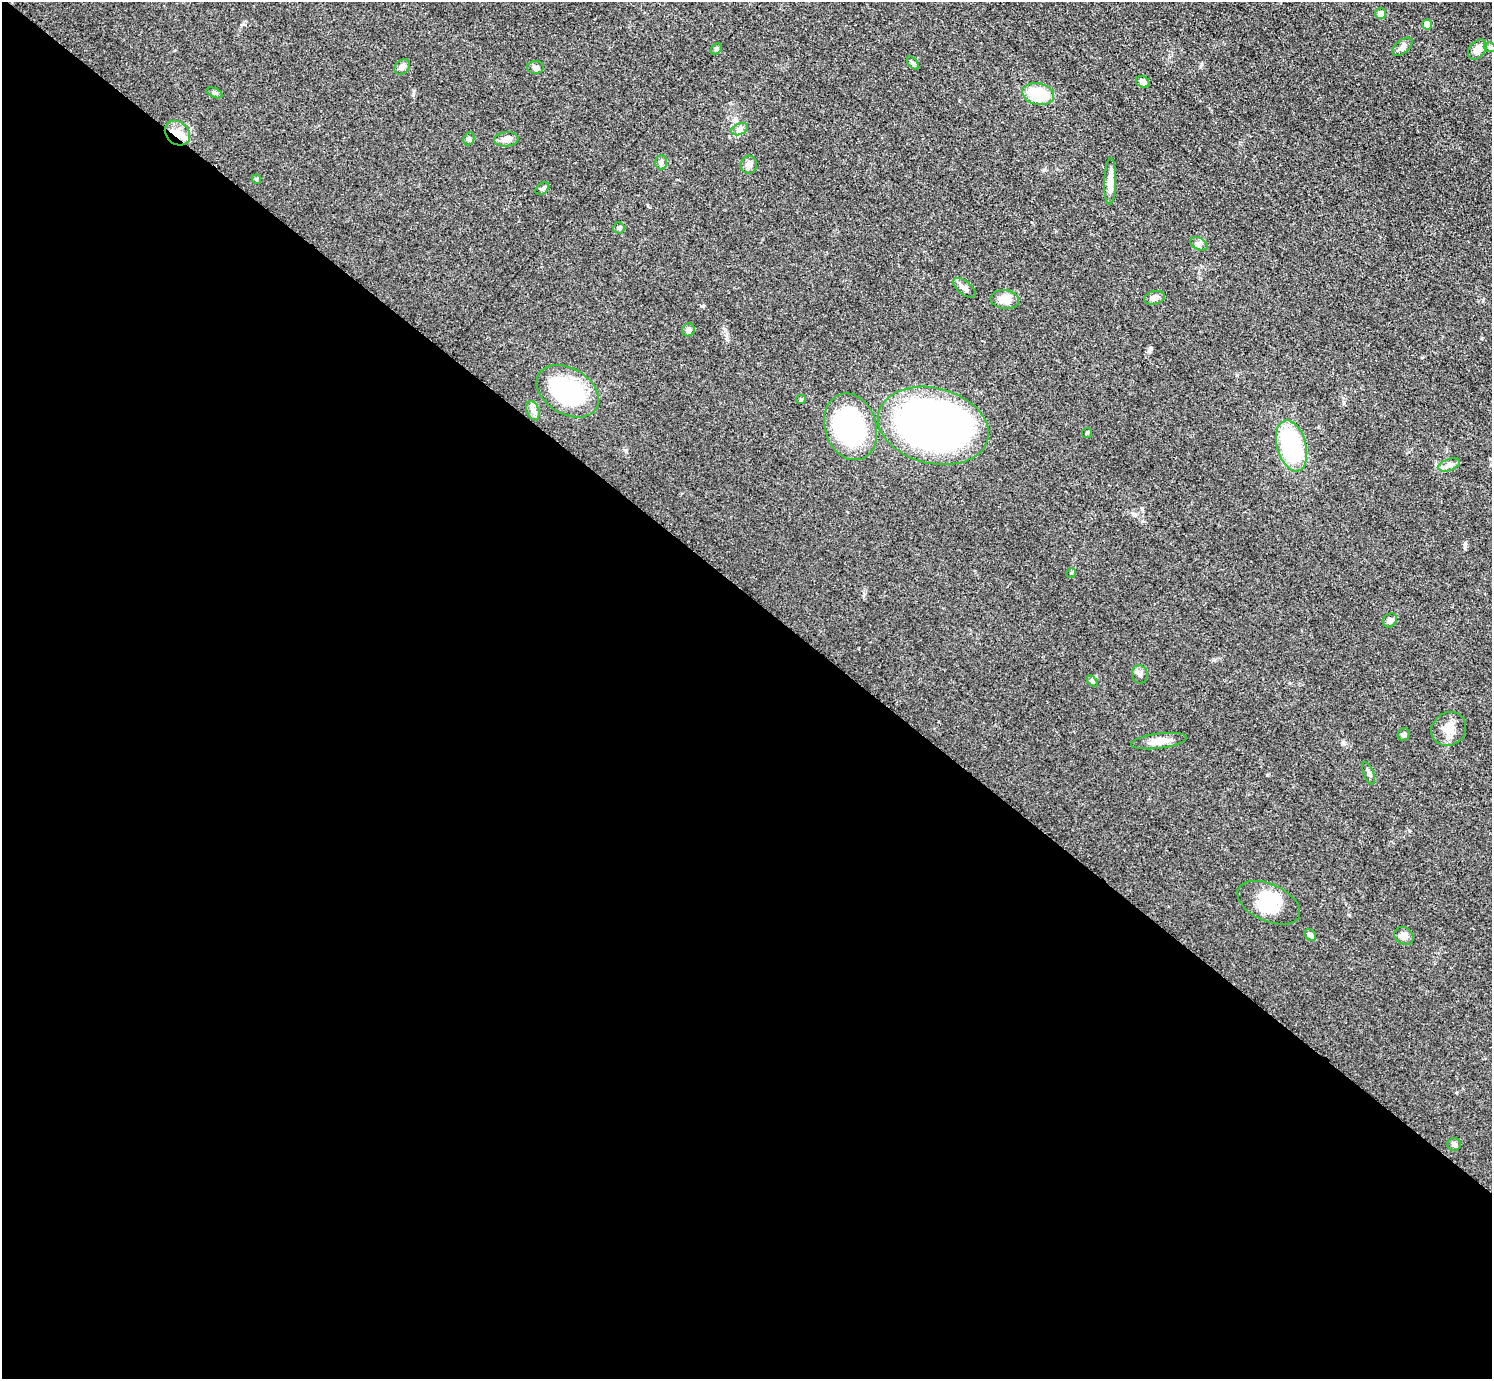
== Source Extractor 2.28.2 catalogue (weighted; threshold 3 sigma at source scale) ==
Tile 14 of 4 x 4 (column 2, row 4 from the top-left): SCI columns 1502-2991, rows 165-1541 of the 5978 x 5981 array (HDU 1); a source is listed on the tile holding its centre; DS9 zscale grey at full resolution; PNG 1494 x 1381 px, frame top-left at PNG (2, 2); each listed source drawn as its Kron ellipse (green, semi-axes under 4 px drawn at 4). Shown black and unused: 57% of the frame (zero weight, under 3 of 5 exposures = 1% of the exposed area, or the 3 px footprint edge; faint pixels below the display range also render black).
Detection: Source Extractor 2.28.2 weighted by HDU 2 'WHT'; one run over the whole footprint, this tile lists its part. Background 0.0533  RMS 0.0058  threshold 0.026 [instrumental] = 3 sigma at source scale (4.5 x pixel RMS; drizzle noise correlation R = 1.50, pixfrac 1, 0.05/0.05 arcsec/px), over >= 5 px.
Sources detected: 48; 1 inside a brighter object's white glare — neither listed nor drawn; the other 47 listed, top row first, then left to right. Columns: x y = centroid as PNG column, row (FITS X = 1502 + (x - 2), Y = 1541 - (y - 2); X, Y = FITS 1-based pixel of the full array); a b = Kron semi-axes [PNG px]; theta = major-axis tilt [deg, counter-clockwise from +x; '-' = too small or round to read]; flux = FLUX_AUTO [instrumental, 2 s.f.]
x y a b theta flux
1380 14 5 5 - 4.5
1427 24 5 5 - 8
1402 47 12 6 41 2.8
1490 47 6 4 -20 0.9
716 49 6 5 - 0.94
1477 50 11 7 50 5.2
913 63 8 4 -54 1
402 67 9 6 42 2.1
535 67 8 6 3 1.7
1143 82 7 5 -28 2.5
214 93 8 4 -25 1.1
1038 94 16 11 -13 22
740 129 9 5 25 2
177 133 14 11 -43 6.5
469 139 7 5 69 1.1
506 139 12 7 4 4.1
661 162 7 6 - 1.4
749 165 9 8 - 3.1
256 179 5 4 - 0.67
1110 181 23 6 88 6.5
542 189 8 5 39 1.3
619 228 6 5 - 0.97
1199 244 9 6 -29 1.8
964 288 13 6 -38 2.9
1154 298 11 6 13 3
1005 300 14 9 -8 8.2
688 330 7 6 - 2.2
568 391 34 23 -31 64
801 399 5 4 - 0.67
533 411 10 6 -69 2.4
933 426 56 38 -14 400
851 427 34 26 -73 84
1087 433 5 5 - 0.76
1292 446 26 14 -75 62
1449 465 11 5 18 2.4
1071 573 5 4 - 0.72
1390 620 8 6 41 2
1140 674 9 8 - 2
1092 681 6 4 -45 0.83
1449 729 18 16 36 7.9
1404 735 6 6 - 1.4
1159 741 28 7 7 6.1
1369 773 12 5 -69 1.6
1269 903 33 18 -24 19
1310 935 6 5 - 1.9
1404 936 10 8 -35 3.4
1454 1144 7 6 - 1.4
Overlapping masked pixels (flux is a lower limit): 1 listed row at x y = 177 133
Unlisted compact peaks at least as high as the median listed source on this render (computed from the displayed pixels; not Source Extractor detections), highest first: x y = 1465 543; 1267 775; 1151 348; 1135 515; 1482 338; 626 451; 703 306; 1214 660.